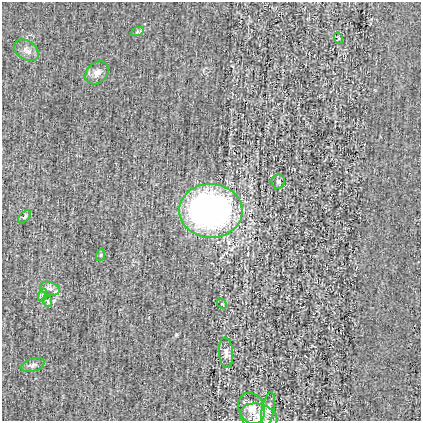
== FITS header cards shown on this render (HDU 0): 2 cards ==
NAXIS1  =                  419
NAXIS2  =                  419

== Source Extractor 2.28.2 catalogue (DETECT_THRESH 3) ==
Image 419 x 419 px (HDU 0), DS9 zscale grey, 1 PNG px = 1 image px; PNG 423 x 423 px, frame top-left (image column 1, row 419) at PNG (2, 2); each listed source drawn as its Kron ellipse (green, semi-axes under 4 px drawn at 4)
Background 0.00326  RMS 0.028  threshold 0.0847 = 3 sigma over >= 5 px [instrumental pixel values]
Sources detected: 17; all 17 listed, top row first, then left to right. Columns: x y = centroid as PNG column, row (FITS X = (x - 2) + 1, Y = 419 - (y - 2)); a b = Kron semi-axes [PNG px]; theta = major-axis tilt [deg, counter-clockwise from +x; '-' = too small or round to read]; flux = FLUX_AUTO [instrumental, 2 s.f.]
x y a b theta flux
137 32 6 4 19 3.2
338 38 6 3 -72 2.2
26 50 14 9 -34 12
97 73 13 10 43 12
278 181 7 7 - 4.6
211 211 32 27 -3 590
24 217 8 4 48 3.3
101 255 6 4 71 2.2
50 289 10 6 -19 7.7
43 295 6 4 73 3.3
48 301 6 4 -71 2.9
222 304 5 3 - 2.5
226 353 15 7 -86 9.3
33 365 12 6 17 7
252 408 16 13 -65 21
268 409 17 6 79 11
259 417 19 13 -15 21
At the frame edge (FLAGS 8, measured only in part): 1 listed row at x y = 259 417